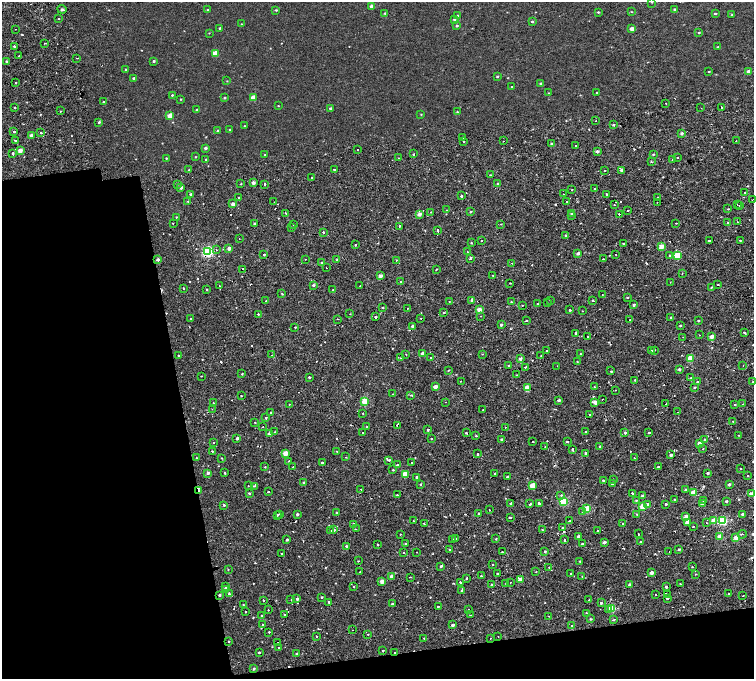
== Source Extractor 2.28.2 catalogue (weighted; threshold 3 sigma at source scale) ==
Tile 14 of 4 x 4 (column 2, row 4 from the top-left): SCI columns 1577-3079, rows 198-1551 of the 6160 x 5854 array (HDU 1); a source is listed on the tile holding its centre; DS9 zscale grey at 2 x 2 block average (1 PNG px = mean of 2 x 2 image px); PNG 756 x 681 px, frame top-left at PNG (2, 2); each listed source drawn as its Kron ellipse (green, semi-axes under 4 px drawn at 4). Shown black and unused: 23% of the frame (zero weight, under 2 of 4 exposures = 6% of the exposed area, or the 3 px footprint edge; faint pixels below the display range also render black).
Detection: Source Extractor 2.28.2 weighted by HDU 2 'WHT'; one run over the whole footprint, this tile lists its part. Background 0.00157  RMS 0.0035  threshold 0.0158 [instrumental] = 3 sigma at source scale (4.5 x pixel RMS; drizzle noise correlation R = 1.50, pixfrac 1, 0.0396/0.0396 arcsec/px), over >= 5 px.
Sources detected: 576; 57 cosmic-ray / hot-pixel residue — neither listed nor drawn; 1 coinciding with a brighter row at this scale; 1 inside a brighter listed object's ellipse — not listed separately; of the other 517, all 500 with FLUX_AUTO >= 0.314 (the completeness limit of this list) listed and drawn (17 fainter detections not listed), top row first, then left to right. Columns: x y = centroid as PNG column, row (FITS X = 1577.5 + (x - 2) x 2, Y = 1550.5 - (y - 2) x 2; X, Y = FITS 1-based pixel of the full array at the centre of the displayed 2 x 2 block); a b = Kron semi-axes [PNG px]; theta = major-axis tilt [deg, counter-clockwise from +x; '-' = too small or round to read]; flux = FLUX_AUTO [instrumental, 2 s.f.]
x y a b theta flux
652 2 2 2 - 0.51
372 6 2 2 - 5.2
62 9 4 2 - 1.2
675 9 2 2 - 0.84
208 10 2 2 - 0.77
276 10 3 2 - 0.67
598 12 3 2 - 0.73
631 12 3 2 - 0.36
385 13 3 3 - 0.98
715 13 3 2 - 0.95
732 15 3 3 - 0.57
457 16 3 3 - 0.87
59 19 2 2 - 0.94
454 19 3 2 - 1.5
532 21 3 2 - 0.85
241 24 2 2 - 0.4
457 26 3 3 - 0.8
220 28 2 2 - 0.78
15 29 2 2 - 0.33
632 29 2 2 - 4.8
699 32 3 2 - 0.67
209 33 3 2 - 0.36
45 43 3 2 - 1.4
14 46 2 2 - 4.3
718 47 3 2 - 0.49
215 53 3 2 - 14
19 56 2 2 - 2.1
77 58 3 2 - 0.38
154 61 2 2 - 1.2
6 62 2 2 - 0.83
126 70 2 2 - 0.66
709 72 3 2 - 0.51
749 72 3 2 - 4.9
497 77 2 2 - 0.68
134 78 2 2 - 1.7
227 81 2 2 - 0.34
16 83 2 2 - 1.2
541 83 3 2 - 0.7
511 87 2 2 - 0.4
548 93 2 2 - 0.32
596 93 2 2 - 0.42
172 95 2 2 - 0.63
225 98 2 2 - 0.88
253 98 3 2 - 13
181 99 2 2 - 0.56
103 102 2 2 - 0.97
666 103 2 2 - 0.65
278 106 2 2 - 0.39
15 108 2 2 - 0.55
330 108 2 2 - 1.9
701 108 2 2 - 0.32
721 108 2 2 - 25
197 110 3 2 - 1.2
61 111 2 2 - 3.2
457 112 2 2 - 0.5
421 114 3 2 - 0.41
170 115 3 2 - 12
596 121 2 2 - 0.39
99 122 3 2 - 1
613 125 2 2 - 0.94
244 126 2 2 - 0.33
217 130 2 2 - 0.6
230 130 2 2 - 0.66
14 131 2 2 - 2.9
41 133 2 2 - 1.4
681 133 3 2 - 1.9
31 135 2 2 - 4.1
463 137 2 2 - 0.38
15 140 2 2 - 1.1
463 141 3 2 - 0.59
503 141 2 2 - 0.43
736 141 2 2 - 0.54
552 144 2 2 - 3.2
576 146 2 2 - 1.3
205 148 3 2 - 1.7
20 150 2 2 - 6.6
358 150 2 2 - 1.6
597 151 2 2 - 2.6
13 153 2 2 - 3.6
413 154 2 2 - 0.81
653 154 3 2 - 0.69
265 155 2 2 - 0.69
195 157 2 2 - 0.48
677 157 2 2 - 0.99
166 158 2 2 - 0.64
398 158 2 2 - 0.7
206 159 2 2 - 0.55
673 160 2 2 - 0.79
651 162 2 2 - 1
334 169 2 2 - 1.4
189 170 2 2 - 0.68
621 170 3 2 - 1.6
605 171 2 2 - 1.4
490 175 2 2 - 0.67
312 177 2 2 - 0.97
253 183 2 2 - 3.3
498 183 2 2 - 0.68
177 184 2 2 - 0.32
241 184 2 2 - 0.45
264 184 2 2 - 5.5
181 187 2 2 - 3.3
595 189 2 2 - 0.65
572 190 2 2 - 0.39
745 193 2 2 - 0.81
190 194 2 2 - 1.2
563 194 2 2 - 0.6
607 194 2 2 - 1.7
461 196 2 2 - 25
658 197 2 2 - 0.51
238 198 2 2 - 1
753 199 2 2 - 1.7
188 202 2 2 - 1.1
274 202 2 2 - 0.57
567 202 2 2 - 0.69
657 202 2 2 - 0.45
233 204 2 2 - 4.2
614 205 2 2 - 0.63
737 205 2 2 - 0.38
740 205 2 2 - 1.3
728 209 2 2 - 0.49
446 210 2 2 - 0.64
628 210 2 2 - 0.95
431 212 2 2 - 0.59
470 212 2 2 - 0.57
286 213 2 2 - 2.4
419 214 3 2 - 4.3
571 214 2 2 - 2.9
619 214 2 2 - 3.8
572 216 2 2 - 0.82
176 217 3 2 - 0.47
727 222 2 2 - 1.2
737 222 2 2 - 0.89
173 223 2 2 - 0.61
255 223 2 2 - 0.99
676 223 2 2 - 0.86
501 224 3 2 - 0.39
294 225 2 2 - 0.66
399 226 2 2 - 1.9
292 227 2 2 - 0.5
437 230 2 2 - 6.9
323 232 2 2 - 1.5
566 235 2 2 - 1.7
239 239 2 2 - 0.42
481 240 2 2 - 1.4
709 240 3 2 - 0.75
740 240 2 2 - 0.59
471 243 2 2 - 2.6
623 243 2 2 - 1.2
355 245 2 2 - 1.6
661 247 3 2 - 11
229 248 2 2 - 4.5
216 250 2 2 - 0.43
208 252 3 3 - 99
467 252 2 2 - 0.37
578 253 3 3 - 1.8
616 254 2 2 - 0.32
264 255 2 2 - 0.74
670 255 2 2 - 3.3
677 256 3 3 - 35
470 258 4 2 - 0.99
305 259 2 2 - 0.94
603 259 2 2 - 0.42
158 260 3 2 - 2.2
337 260 4 2 - 1.1
396 260 2 2 - 0.37
322 262 2 2 - 1.2
512 263 3 2 - 2.5
326 268 2 2 - 0.79
243 269 2 2 - 3
436 270 2 2 - 0.48
682 273 2 2 - 0.4
493 275 2 2 - 0.35
380 276 2 2 - 4.1
401 282 3 2 - 0.89
670 282 2 2 - 0.75
510 283 2 2 - 0.57
313 285 3 3 - 1.2
718 285 2 2 - 1.2
219 286 2 2 - 0.96
360 286 2 2 - 1.1
711 287 2 2 - 0.48
184 289 2 2 - 0.58
207 289 2 2 - 0.59
333 290 2 2 - 3.1
282 294 2 2 - 0.75
602 295 2 2 - 0.36
627 297 3 3 - 0.65
472 300 3 2 - 1.9
593 300 2 2 - 5.3
266 301 2 2 - 1.2
511 301 2 2 - 1.1
550 301 2 2 - 0.48
449 302 2 2 - 0.35
548 303 2 2 - 1.9
537 304 2 2 - 0.4
522 305 2 2 - 0.96
634 305 2 2 - 1.3
383 307 3 2 - 0.48
407 308 2 2 - 0.37
479 310 2 2 - 5.8
570 310 3 2 - 0.55
582 311 2 2 - 0.41
444 313 2 2 - 1
258 314 2 2 - 3
350 314 2 2 - 0.33
481 316 2 2 - 0.35
375 317 2 2 - 3
671 317 2 2 - 1
421 318 2 2 - 0.61
191 319 2 2 - 0.57
338 319 2 2 - 1
630 320 2 2 - 0.65
527 321 2 2 - 1.4
698 321 2 2 - 0.64
501 325 2 2 - 1.8
413 326 2 2 - 3.1
680 326 2 2 - 0.76
295 327 2 2 - 0.53
744 332 2 2 - 2.5
575 333 2 2 - 1.5
699 335 2 2 - 1.4
588 336 2 2 - 2.2
712 336 2 2 - 6.1
683 337 2 2 - 0.9
651 350 2 2 - 1.3
654 350 2 2 - 2
547 351 2 2 - 3
423 353 2 2 - 5
406 354 2 2 - 0.4
482 354 2 2 - 0.33
580 354 2 2 - 0.47
272 355 2 2 - 0.62
178 356 2 2 - 0.59
541 356 2 2 - 0.35
401 358 3 2 - 0.67
431 358 2 2 - 3.7
520 359 3 3 - 1.7
690 359 3 3 - 21
577 362 2 2 - 0.4
743 365 2 2 - 0.47
508 366 2 2 - 0.61
557 366 2 2 - 0.38
525 367 2 2 - 1.1
679 369 2 2 - 1.5
449 370 3 2 - 0.44
611 371 2 2 - 1.7
242 374 3 2 - 0.5
517 375 3 2 - 0.52
201 376 2 2 - 1.5
309 377 2 2 - 2.3
691 378 2 2 - 0.74
635 380 2 2 - 0.6
461 381 2 2 - 0.7
698 382 2 2 - 1.4
753 382 2 2 - 1.3
435 387 2 2 - 4.5
594 387 2 2 - 0.43
694 387 2 2 - 0.98
527 388 3 3 - 21
615 390 2 2 - 3.3
393 394 2 2 - 0.78
411 395 3 2 - 1.3
241 396 2 2 - 0.39
603 399 2 2 - 0.44
559 400 2 2 - 1.8
365 401 3 3 - 24
446 402 2 2 - 0.43
595 402 3 2 - 5.9
213 403 2 2 - 2.1
289 404 2 2 - 0.72
666 404 2 2 - 0.6
743 404 2 2 - 0.63
735 405 2 2 - 2.3
212 409 2 2 - 0.33
483 410 2 2 - 0.36
677 412 2 2 - 0.67
271 413 2 2 - 1.7
363 413 2 2 - 0.56
589 414 2 2 - 3
266 418 2 2 - 1.3
733 421 2 2 - 0.35
255 422 2 2 - 0.66
397 425 2 2 - 1.7
263 427 2 2 - 0.62
367 427 2 2 - 0.58
505 427 2 2 - 0.67
428 429 2 2 - 5.3
275 432 2 2 - 0.63
586 432 2 2 - 1.1
363 433 2 2 - 5.3
466 433 2 2 - 3
625 433 2 2 - 1.4
649 433 3 2 - 0.53
269 434 2 2 - 3.1
739 435 2 2 - 0.44
476 436 2 2 - 1.1
237 438 2 2 - 1.8
431 439 2 2 - 0.42
501 439 2 2 - 1
705 439 2 2 - 7.9
214 442 2 2 - 1.2
533 442 2 2 - 1.8
567 442 2 2 - 2
700 443 2 2 - 5
545 446 2 2 - 0.52
600 446 2 2 - 0.54
572 449 2 2 - 2.4
703 449 2 2 - 0.77
212 451 3 2 - 0.5
337 451 2 2 - 1.1
285 453 3 2 - 9.2
586 453 3 2 - 0.67
477 454 3 2 - 5.5
671 455 2 2 - 2.5
345 457 2 2 - 0.9
196 458 2 2 - 1.2
222 458 2 2 - 0.63
634 458 2 2 - 0.64
389 460 3 2 - 0.88
289 461 2 2 - 2.9
412 462 2 2 - 2.6
322 463 2 2 - 5.5
397 465 2 2 - 1.6
265 467 2 2 - 2.6
293 467 2 2 - 0.75
658 467 2 2 - 1.8
740 469 2 2 - 2.2
393 470 3 2 - 0.6
208 473 2 2 - 2.1
224 473 2 2 - 2.7
495 473 2 2 - 1.9
707 473 2 2 - 1.3
405 474 3 2 - 16
748 476 2 2 - 1
417 477 2 2 - 1.6
507 477 2 2 - 2
613 479 2 2 - 1.5
603 480 2 2 - 2
303 482 3 2 - 0.66
420 484 3 2 - 0.67
612 484 2 2 - 1.7
729 484 2 2 - 1.8
248 486 2 2 - 0.82
254 486 3 2 - 0.62
532 486 3 3 - 15
361 489 2 2 - 1.8
686 489 3 2 - 0.76
199 491 3 2 - 2.9
268 492 2 2 - 0.82
694 492 3 2 - 15
249 493 3 3 - 1.2
632 493 2 2 - 1.4
752 494 3 2 - 9.9
397 495 2 2 - 0.8
561 495 2 2 - 1.3
642 496 3 2 - 1.1
636 500 2 2 - 0.54
675 500 2 2 - 1.2
704 500 2 2 - 2.2
564 501 3 3 - 45
726 501 2 2 - 1.1
511 503 3 2 - 0.62
530 504 3 2 - 0.94
539 504 2 2 - 5.3
666 504 2 2 - 4
702 504 2 2 - 4.5
224 505 2 2 - 0.9
648 505 3 2 - 4.5
643 506 3 2 - 14
587 509 3 3 - 32
489 510 2 2 - 1.1
583 511 2 2 - 1.5
337 513 2 2 - 0.62
479 513 2 2 - 0.67
279 514 3 2 - 0.76
297 514 2 2 - 1.5
637 514 2 2 - 1.9
743 514 2 2 - 2.5
277 515 2 2 - 1.2
686 516 2 2 - 3.2
510 517 2 2 - 4.7
713 520 3 2 - 7.4
414 521 2 2 - 1.9
570 521 3 2 - 0.66
722 521 3 3 - 61
687 522 3 2 - 4.9
706 522 2 2 - 0.49
424 523 2 2 - 0.98
622 523 2 2 - 1.1
354 524 2 2 - 1.1
693 526 2 2 - 0.45
562 528 2 2 - 0.99
356 529 2 2 - 2.2
331 530 2 2 - 1.2
334 530 3 3 - 0.74
542 530 2 2 - 0.43
597 531 2 2 - 1.7
400 534 2 2 - 0.67
638 534 2 2 - 0.97
742 534 4 2 - 0.69
578 536 2 2 - 2.1
720 537 2 2 - 10
455 538 2 2 - 1.1
736 538 2 2 - 10
496 539 2 2 - 1.1
287 540 2 2 - 1
453 540 2 2 - 0.59
564 540 2 2 - 2.1
604 542 3 2 - 2
641 542 2 2 - 1.1
405 543 2 2 - 0.57
582 544 2 2 - 1.4
377 545 2 2 - 5
346 546 3 3 - 1.2
449 549 2 2 - 5.7
679 549 2 2 - 1.2
545 551 3 2 - 1.1
669 551 2 2 - 3.7
404 552 2 2 - 1.3
416 552 2 2 - 0.54
502 552 2 2 - 0.58
281 553 2 2 - 1.3
358 561 2 2 - 2
580 561 3 2 - 0.63
493 565 2 2 - 0.5
441 566 3 2 - 1.2
549 567 2 2 - 0.36
692 567 2 2 - 1.1
228 570 3 2 - 0.37
360 572 2 2 - 0.4
536 572 2 2 - 1.8
651 573 2 2 - 4.9
497 574 2 2 - 9.4
571 574 2 2 - 11
695 574 2 2 - 0.4
392 576 2 2 - 4.8
481 576 2 2 - 0.82
410 577 2 2 - 0.58
582 577 2 2 - 0.38
466 578 2 2 - 3.3
520 579 3 2 - 6.8
382 581 2 2 - 7.5
460 582 2 2 - 2.8
510 582 2 2 - 0.74
491 584 2 2 - 0.56
506 584 2 2 - 0.74
680 584 2 2 - 2.1
630 585 2 2 - 3.8
226 586 2 2 - 2
353 587 2 2 - 1.1
666 587 2 2 - 13
226 590 3 2 - 8
462 591 3 2 - 0.95
229 593 3 2 - 0.75
656 594 2 2 - 2.8
668 594 2 2 - 0.79
729 594 2 2 - 1.9
219 595 3 2 - 1
743 596 2 2 - 0.72
321 597 2 2 - 1
667 598 2 2 - 1.7
291 599 3 2 - 0.43
297 599 2 2 - 1.8
263 600 2 2 - 0.73
589 600 2 2 - 1.4
329 602 3 2 - 1.3
601 602 2 2 - 4.3
243 604 2 2 - 1
392 604 2 2 - 1.3
438 606 2 2 - 3.1
612 608 3 3 - 32
468 609 2 2 - 0.62
268 610 2 2 - 2.5
609 610 2 2 - 2.4
246 612 2 2 - 0.52
586 613 2 2 - 1.3
261 615 2 2 - 2.3
284 615 2 2 - 2.5
471 615 2 2 - 0.31
549 616 2 2 - 0.81
590 619 3 3 - 0.79
614 619 2 2 - 1.4
262 625 3 2 - 1
452 625 2 2 - 1.9
572 626 2 2 - 0.8
352 630 2 2 - 0.4
269 632 2 2 - 1.7
368 634 2 2 - 0.48
316 636 2 2 - 1.4
498 636 2 2 - 0.43
423 638 2 2 - 0.79
490 639 2 2 - 0.44
229 641 2 2 - 0.58
278 642 2 2 - 0.46
279 648 2 2 - 0.54
383 650 2 2 - 2.1
259 652 2 2 - 0.87
395 652 2 2 - 0.84
297 654 2 2 - 1.9
254 669 2 2 - 1.1
Overlapping masked pixels (flux is a lower limit): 13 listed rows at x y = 721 108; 208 252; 158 260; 243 269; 421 318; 575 333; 397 425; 199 491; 460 582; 219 595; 329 602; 395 652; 254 669
Isophote crosses this tile's border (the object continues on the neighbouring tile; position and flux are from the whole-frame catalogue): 4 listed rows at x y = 652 2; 753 199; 753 382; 752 494
Diffuse or blended objects may show on this block-average render without a row.